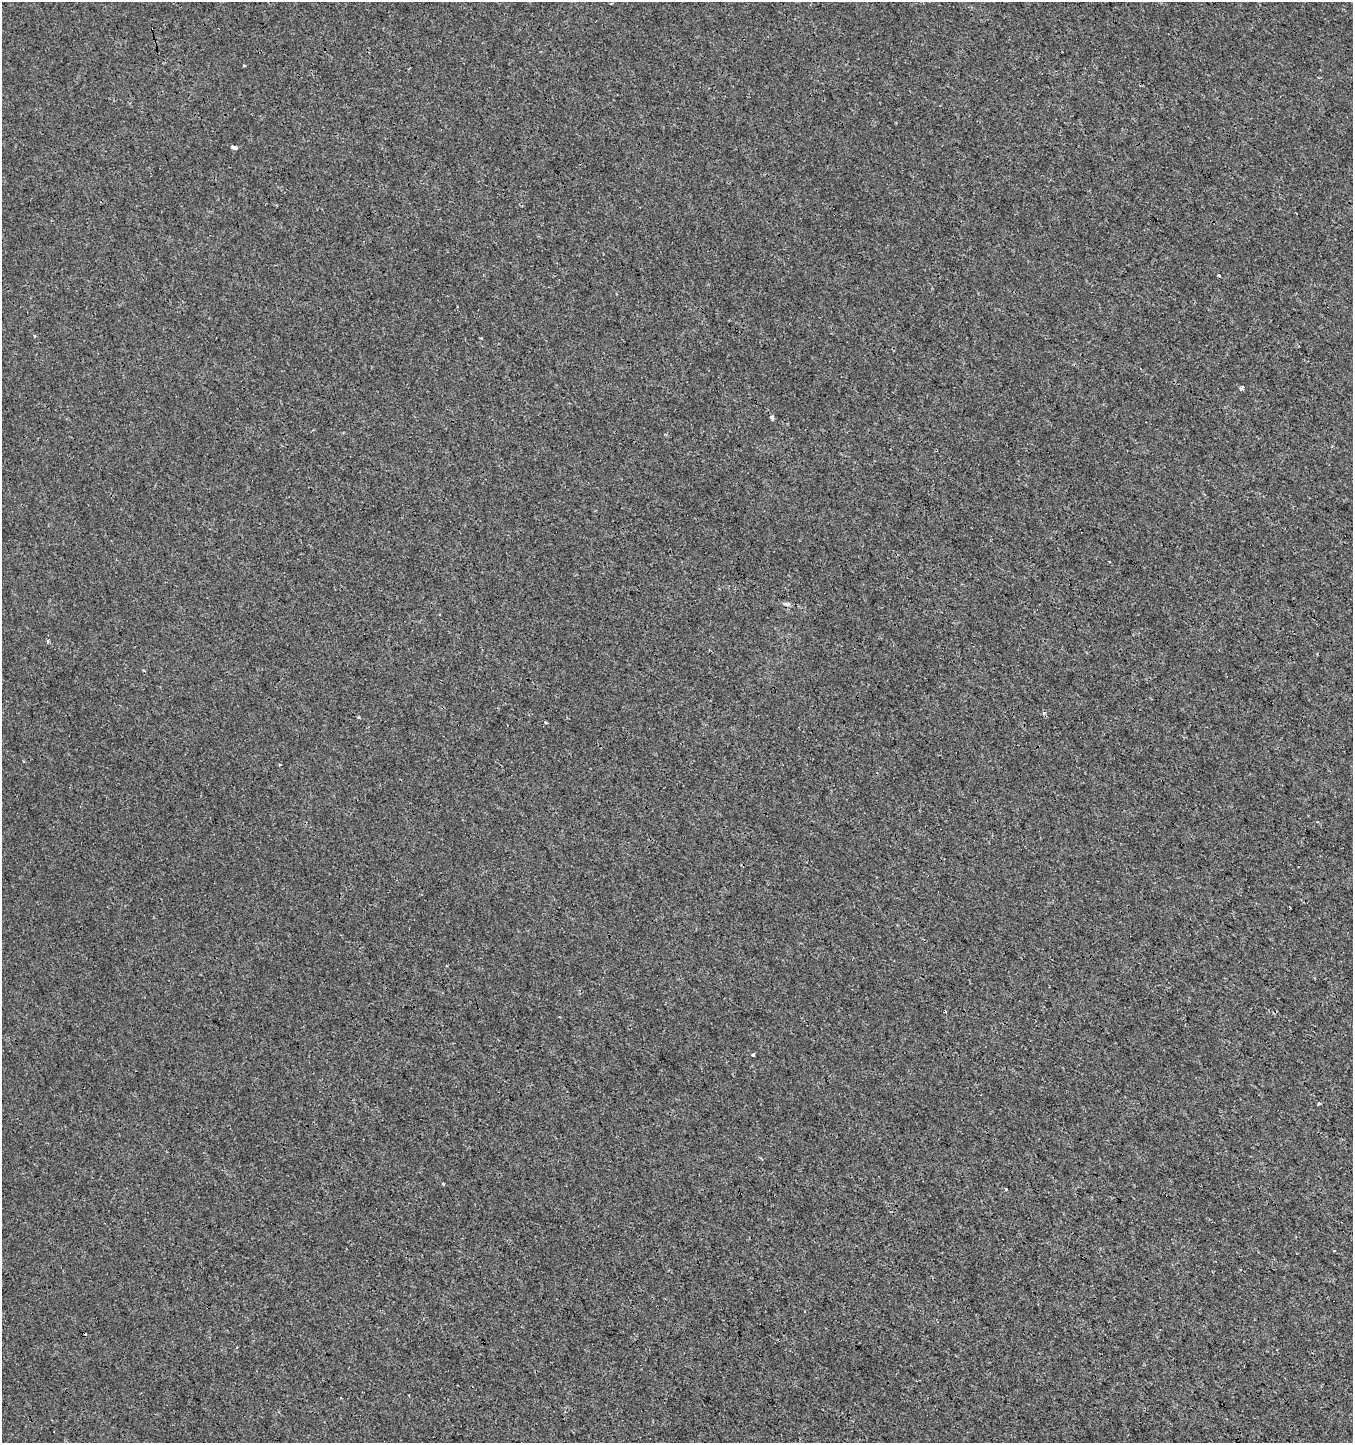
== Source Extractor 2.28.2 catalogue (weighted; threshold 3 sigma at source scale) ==
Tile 6 of 4 x 4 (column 2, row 2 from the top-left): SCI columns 1549-2899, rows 2889-4329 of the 5865 x 5770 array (HDU 1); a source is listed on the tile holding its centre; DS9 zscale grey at full resolution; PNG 1355 x 1445 px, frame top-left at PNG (2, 2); no overlay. Shown black and unused: <1% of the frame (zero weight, under 3 of 4 exposures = <1% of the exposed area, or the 3 px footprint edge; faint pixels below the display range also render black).
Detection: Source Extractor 2.28.2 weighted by HDU 2 'WHT'; one run over the whole footprint, this tile lists its part. Background 8.52e-04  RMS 0.0013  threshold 0.00604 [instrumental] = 3 sigma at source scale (4.5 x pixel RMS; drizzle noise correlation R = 1.50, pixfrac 1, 0.0396/0.0396 arcsec/px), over >= 5 px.
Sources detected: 16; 3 cosmic-ray / hot-pixel residue — not listed; the other 13 listed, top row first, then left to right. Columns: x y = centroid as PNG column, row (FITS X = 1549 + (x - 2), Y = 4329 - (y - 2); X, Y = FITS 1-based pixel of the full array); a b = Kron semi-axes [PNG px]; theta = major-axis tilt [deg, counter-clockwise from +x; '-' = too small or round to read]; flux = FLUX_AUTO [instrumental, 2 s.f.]
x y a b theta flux
244 65 3 2 - 0.2
233 147 6 3 -18 0.58
1218 275 3 3 - 0.79
481 338 3 2 - 0.26
1241 388 4 3 - 0.53
772 418 4 4 - 0.48
1109 562 3 2 - 0.17
545 722 5 3 - 0.14
280 764 3 2 - 0.17
753 1055 3 3 - 0.26
1319 1103 4 3 - 0.23
443 1184 3 3 - 0.36
1006 1189 2 2 - 0.1